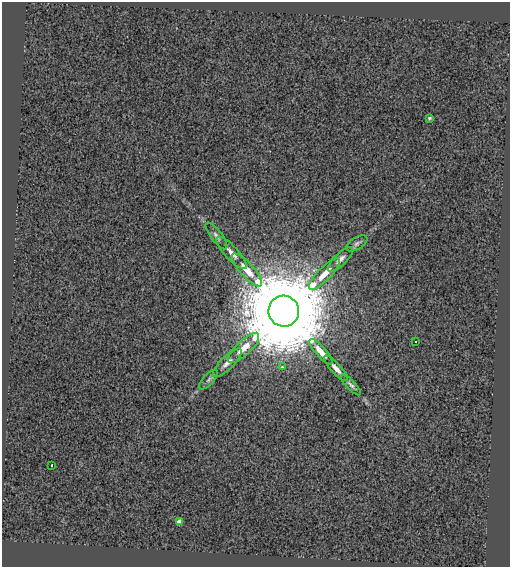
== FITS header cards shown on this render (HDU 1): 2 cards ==
NAXIS1  =                  508
NAXIS2  =                  565

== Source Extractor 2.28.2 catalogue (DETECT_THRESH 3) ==
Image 508 x 565 px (HDU 1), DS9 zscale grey, 1 PNG px = 1 image px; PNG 512 x 569 px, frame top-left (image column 1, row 565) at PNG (2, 2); each listed source drawn as its Kron ellipse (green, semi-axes under 4 px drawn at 4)
Background 0.123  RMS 0.5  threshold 1.5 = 3 sigma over >= 5 px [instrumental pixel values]
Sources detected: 18; all 18 listed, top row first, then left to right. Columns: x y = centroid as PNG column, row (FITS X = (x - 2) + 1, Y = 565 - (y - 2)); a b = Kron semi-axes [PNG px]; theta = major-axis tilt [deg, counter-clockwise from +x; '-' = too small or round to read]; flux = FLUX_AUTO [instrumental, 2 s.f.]
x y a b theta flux
429 118 4 3 - 51
216 236 16 5 -52 140
357 243 12 6 32 100
232 253 21 6 -48 260
340 259 16 6 44 200
247 270 21 7 -48 530
324 274 21 6 45 470
284 311 15 15 - 800000
415 341 2 2 - 29
244 348 20 7 43 490
321 352 16 5 -49 430
227 363 19 6 45 250
282 367 3 2 - 25
336 368 17 5 -47 220
209 379 12 5 47 100
351 385 13 4 -46 100
52 465 3 2 - 55
179 521 4 4 - 260